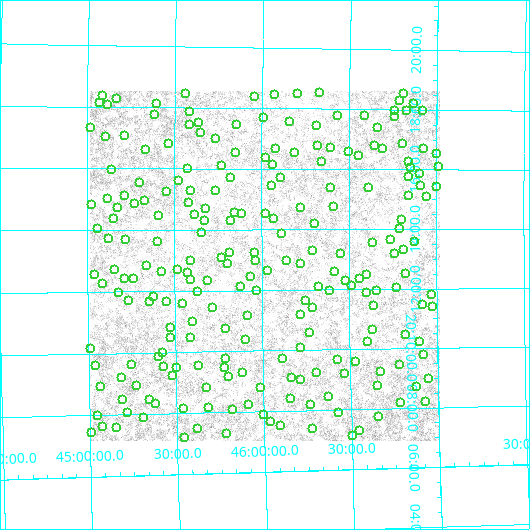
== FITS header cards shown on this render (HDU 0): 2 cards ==
NAXIS1  =                  700
NAXIS2  =                  700

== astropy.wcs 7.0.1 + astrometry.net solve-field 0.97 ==
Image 700 x 700 px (HDU 0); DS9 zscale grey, zoomed out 1/2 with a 90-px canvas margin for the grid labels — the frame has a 2x2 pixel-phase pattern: neighbouring pixels differ more than pixels two apart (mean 1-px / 2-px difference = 2.071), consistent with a one-shot-colour (mosaic) sensor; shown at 1/2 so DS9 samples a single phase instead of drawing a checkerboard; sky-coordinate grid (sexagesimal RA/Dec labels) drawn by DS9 from the SOLVED WCS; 229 Tycho-2 reference stars matched to detected sources circled (green)
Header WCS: RA---TAN-SIP/DEC--TAN-SIP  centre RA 20:12:50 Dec +46:01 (303.21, +46.02 deg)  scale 10.3 arcsec/px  FOV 120.6' x 120.2'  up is +90 deg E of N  parity normal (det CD < 0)
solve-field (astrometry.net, Tycho-2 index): VERIFIED the header's WCS against the Tycho-2 star catalogue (verified at 6 index scales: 10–229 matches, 0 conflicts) and refined it, rather than solving blind
Solved WCS: RA---TAN-SIP/DEC--TAN-SIP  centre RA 20:12:49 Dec +46:01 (303.20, +46.02 deg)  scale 10.3 arcsec/px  FOV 120.3' x 120.3'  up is +90 deg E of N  parity normal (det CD < 0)
The solver's refit moves the header's centre by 5 arcsec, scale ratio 0.9978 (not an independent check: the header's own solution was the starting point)
Tycho-2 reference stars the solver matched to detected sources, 229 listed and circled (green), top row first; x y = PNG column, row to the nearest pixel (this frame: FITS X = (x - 90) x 2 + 1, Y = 700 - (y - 91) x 2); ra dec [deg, ICRS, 3 dp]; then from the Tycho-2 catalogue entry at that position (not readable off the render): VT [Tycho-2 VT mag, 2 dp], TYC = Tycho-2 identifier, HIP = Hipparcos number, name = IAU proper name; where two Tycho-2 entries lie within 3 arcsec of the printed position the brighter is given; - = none
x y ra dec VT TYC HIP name
186 94 304.608 +45.562 10.21 3572-147-1 - -
298 94 304.626 +46.205 10.30 3572-1622-1 - -
320 94 304.629 +46.330 9.81 3572-976-1 - -
404 94 304.634 +46.813 10.56 3572-1628-1 - -
103 96 304.589 +45.089 9.36 3572-446-1 - -
274 96 304.610 +46.072 9.23 3572-1955-1 - -
255 97 304.596 +45.960 11.26 3572-2003-1 - -
117 99 304.568 +45.169 10.77 3572-441-1 - -
400 101 304.576 +46.792 8.77 3572-1443-1 - -
100 104 304.531 +45.070 8.03 3572-453-1 - -
156 104 304.528 +45.397 8.07 3572-13-1 - -
414 104 304.549 +46.868 10.63 3572-722-1 - -
108 106 304.513 +45.119 10.19 3572-64-1 - -
394 111 304.491 +46.760 10.31 3572-1551-1 - -
407 111 304.493 +46.831 11.02 3572-1182-1 - -
422 111 304.493 +46.920 10.78 3576-266-1 - -
190 112 304.467 +45.585 9.68 3572-498-1 - -
154 116 304.438 +45.387 10.37 3572-434-1 - -
338 116 304.439 +46.436 8.45 3572-1274-1 100040 -
364 116 304.449 +46.589 9.75 3572-2033-1 - -
394 117 304.440 +46.761 9.35 3572-1164-1 - -
264 118 304.419 +46.012 11.11 3572-1580-1 - -
290 122 304.390 +46.162 11.30 3572-1849-1 - -
198 123 304.377 +45.638 8.66 3572-667-1 - -
237 125 304.364 +45.860 10.79 3572-2054-1 - -
190 126 304.356 +45.587 10.28 3572-159-1 - -
316 126 304.363 +46.314 9.30 3572-828-1 - -
91 128 304.328 +45.021 8.91 3572-301-1 - -
378 128 304.349 +46.663 10.65 3572-1490-1 - -
201 134 304.293 +45.652 10.26 3572-1061-1 - -
125 136 304.263 +45.218 10.40 3572-493-1 - -
106 137 304.258 +45.105 11.17 3572-479-1 - -
216 139 304.248 +45.739 11.39 3572-863-1 - -
168 144 304.205 +45.466 9.20 3572-605-1 - -
403 144 304.210 +46.809 10.91 3572-1543-1 - -
318 146 304.190 +46.325 11.41 3572-2069-1 - -
375 146 304.194 +46.650 10.78 3572-892-1 - -
330 148 304.177 +46.396 9.55 3572-1364-1 - -
383 149 304.173 +46.696 10.32 3572-1510-1 - -
424 149 304.174 +46.932 8.57 3576-846-1 - -
146 150 304.150 +45.339 7.27 3572-582-1 99936 -
276 150 304.164 +46.082 10.74 3572-1439-1 - -
348 152 304.141 +46.498 10.17 3572-1219-1 - -
236 154 304.128 +45.851 11.21 3572-2079-1 - -
294 154 304.130 +46.189 9.73 3572-2021-1 - -
437 154 304.135 +47.005 11.33 3576-1378-1 - -
359 156 304.111 +46.559 10.51 3572-1312-1 - -
266 158 304.093 +46.027 10.75 3572-1943-1 - -
322 162 304.058 +46.346 11.56 3572-1642-1 - -
408 162 304.067 +46.843 9.96 3572-1687-1 - -
222 166 304.027 +45.771 10.95 3572-913-1 - -
273 166 304.030 +46.067 10.97 3572-1556-1 - -
438 167 304.026 +47.015 10.23 3576-854-1 - -
411 168 304.011 +46.855 11.47 3572-1545-1 - -
188 169 304.003 +45.580 5.91 3572-2103-1 99889 -
112 170 303.991 +45.141 9.85 3572-512-1 - -
420 174 303.960 +46.907 10.11 3576-96-1 - -
230 178 303.929 +45.822 9.60 3572-1169-1 - -
280 178 303.928 +46.111 9.70 3572-1898-1 - -
408 178 303.934 +46.843 9.66 3572-1891-1 - -
178 182 303.900 +45.526 10.95 3572-531-1 - -
140 184 303.883 +45.301 10.96 3572-550-1 - -
272 186 303.861 +46.062 9.12 3572-1352-1 - -
420 186 303.861 +46.910 10.68 3576-454-1 - -
437 187 303.856 +47.005 9.05 3576-826-1 - -
330 188 303.844 +46.397 10.64 3572-1362-1 - -
369 188 303.841 +46.615 10.85 3572-1195-1 - -
216 191 303.822 +45.741 7.08 3572-1013-1 99827 -
166 192 303.812 +45.456 10.35 3572-560-1 - -
190 192 303.819 +45.594 8.56 3572-1145-1 99826 -
125 196 303.777 +45.219 10.43 3572-590-1 - -
408 196 303.777 +46.843 10.25 3572-1292-1 - -
427 197 303.773 +46.950 9.09 3576-1532-1 - -
108 200 303.752 +45.122 8.80 3572-554-1 - -
144 201 303.741 +45.331 10.62 3559-2415-1 - -
134 204 303.709 +45.273 9.47 3559-2363-1 - -
189 204 303.719 +45.584 11.26 3559-2771-1 - -
92 206 303.705 +45.029 7.85 3559-2228-1 - -
118 208 303.676 +45.178 10.25 3559-2301-1 - -
301 208 303.682 +46.227 9.29 3559-2767-1 - -
334 208 303.683 +46.412 11.27 3559-2573-1 - -
206 209 303.673 +45.683 10.07 3559-2592-1 - -
234 213 303.641 +45.846 10.81 3559-2756-1 - -
242 214 303.633 +45.890 10.39 3559-2782-1 - -
266 214 303.626 +46.023 10.20 3559-2788-1 - -
158 216 303.614 +45.410 9.45 3559-2312-1 - -
195 216 303.620 +45.621 8.33 3559-2590-1 - -
274 219 303.590 +46.073 11.02 3559-2787-1 - -
114 220 303.589 +45.152 10.21 3559-2212-1 - -
402 220 303.580 +46.805 10.58 3559-2483-1 - -
205 221 303.576 +45.678 9.88 3559-2676-1 - -
231 222 303.571 +45.826 10.29 3559-2775-1 - -
314 224 303.547 +46.306 10.12 3559-2722-1 - -
400 229 303.503 +46.790 9.49 3559-2551-1 - -
98 230 303.507 +45.065 9.87 3559-2287-1 - -
202 233 303.477 +45.660 9.95 3559-2504-1 - -
282 234 303.461 +46.117 8.12 3559-2764-1 - -
109 240 303.427 +45.127 9.93 3559-2359-1 - -
126 240 303.424 +45.224 10.11 3559-2264-1 - -
391 240 303.408 +46.741 3.93 3559-2797-1 99675 -
158 242 303.406 +45.403 9.80 3559-2300-1 - -
415 242 303.395 +46.879 10.07 3563-2072-1 - -
373 243 303.390 +46.638 10.38 3559-2705-1 - -
404 250 303.325 +46.816 4.83 3559-2796-1 99639 -
312 251 303.322 +46.294 10.57 3559-2562-1 - -
254 253 303.310 +45.960 10.33 3559-2664-1 - -
230 254 303.307 +45.818 10.55 3559-2612-1 - -
341 254 303.293 +46.455 11.03 3559-2615-1 - -
395 254 303.298 +46.763 9.93 3559-2491-1 - -
222 258 303.272 +45.774 9.91 3559-2512-1 - -
190 261 303.246 +45.593 10.64 3559-2793-1 - -
287 261 303.242 +46.145 9.85 3559-2662-1 - -
256 262 303.241 +45.965 10.88 3559-2789-1 - -
228 264 303.218 +45.808 9.83 3559-2510-1 - -
300 264 303.212 +46.224 10.50 3559-2482-1 - -
147 266 303.211 +45.343 10.11 3559-2302-1 - -
115 270 303.179 +45.161 8.71 3559-2365-1 - -
178 270 303.169 +45.519 9.88 3559-2380-1 - -
268 271 303.160 +46.035 10.83 3559-2540-1 - -
162 272 303.159 +45.429 9.43 3559-2211-1 - -
335 272 303.143 +46.421 9.79 3559-2637-1 - -
188 273 303.150 +45.578 10.81 3559-2532-1 - -
406 274 303.129 +46.826 11.19 3559-2563-1 - -
366 275 303.122 +46.602 9.82 3559-2621-1 - -
95 276 303.135 +45.046 10.51 3559-2245-1 - -
251 278 303.108 +45.939 11.40 3559-2795-1 - -
134 279 303.103 +45.269 9.12 3559-2269-1 - -
124 280 303.099 +45.215 9.82 3559-2225-1 - -
191 280 303.088 +45.595 9.64 3559-2785-1 - -
360 280 303.086 +46.559 10.06 3559-173-1 - -
208 281 303.084 +45.688 10.94 3559-2458-1 - -
346 282 303.068 +46.482 11.33 3559-2521-1 - -
102 284 303.068 +45.089 9.47 3559-2304-1 - -
352 286 303.027 +46.518 10.56 3559-361-1 - -
318 287 303.024 +46.326 8.37 3559-915-1 - -
241 288 303.028 +45.882 11.19 3559-780-1 - -
396 288 303.012 +46.771 10.23 3559-405-1 - -
377 291 302.987 +46.661 10.88 3559-15-1 - -
198 292 302.988 +45.634 10.41 3559-836-1 - -
257 292 302.995 +45.972 10.73 3559-1552-1 - -
330 292 302.985 +46.390 10.93 3559-949-1 - -
118 293 302.991 +45.178 10.71 3559-2315-1 - -
367 293 302.974 +46.603 8.97 3559-2069-1 - -
432 295 302.949 +46.975 9.88 3563-1018-1 - -
154 297 302.955 +45.382 10.78 3559-2374-1 - -
306 301 302.912 +46.253 11.40 3559-2091-1 - -
128 302 302.924 +45.236 10.99 3559-2350-1 - -
150 302 302.916 +45.356 9.98 3559-2355-1 - -
166 302 302.908 +45.453 8.59 3559-2283-1 - -
183 304 302.893 +45.548 11.00 3559-304-1 - -
374 306 302.862 +46.641 11.07 3559-1119-1 - -
422 306 302.862 +46.918 7.98 3563-1904-1 99490 -
433 307 302.848 +46.980 10.27 3563-1370-1 - -
212 308 302.863 +45.716 8.44 3559-1292-1 - -
313 308 302.853 +46.291 10.05 3559-497-1 - -
300 315 302.795 +46.220 9.58 3559-1419-1 - -
248 316 302.791 +45.920 10.33 3559-600-1 - -
192 322 302.747 +45.601 8.32 3559-502-1 - -
171 328 302.702 +45.478 11.38 3559-1682-1 - -
226 330 302.684 +45.792 11.23 3559-1030-1 - -
372 330 302.659 +46.631 10.39 3559-847-1 - -
310 334 302.640 +46.271 9.67 3559-1599-1 - -
406 336 302.615 +46.823 10.27 3559-45-1 - -
171 338 302.615 +45.476 8.14 3559-1154-1 - -
190 338 302.613 +45.589 10.41 3559-628-1 - -
246 340 302.596 +45.905 10.99 3559-402-1 - -
368 342 302.562 +46.602 11.18 3559-211-1 - -
420 342 302.551 +46.899 9.55 3563-1790-1 - -
301 348 302.520 +46.219 11.23 3559-1369-1 - -
91 349 302.539 +45.017 7.75 3559-2216-1 99370 -
162 353 302.500 +45.428 9.89 3559-340-1 - -
424 355 302.448 +46.923 10.78 3563-1979-1 - -
158 358 302.461 +45.403 9.56 3559-1356-1 99347 -
283 359 302.434 +46.117 10.13 3559-1817-1 - -
226 360 302.437 +45.786 9.86 3559-1994-1 - -
338 360 302.412 +46.432 10.98 3559-1477-1 - -
356 362 302.400 +46.535 9.96 3559-553-1 - -
132 365 302.405 +45.250 10.27 3559-1594-1 - -
96 366 302.403 +45.044 10.18 3559-962-1 - -
199 366 302.389 +45.635 10.40 3559-2186-1 - -
400 366 302.361 +46.783 11.62 3559-303-1 - -
164 368 302.379 +45.432 11.02 3559-872-1 - -
176 368 302.371 +45.504 10.10 3559-1076-1 - -
224 368 302.365 +45.780 10.24 3559-246-1 - -
381 372 302.309 +46.675 9.03 3559-477-1 - -
316 373 302.314 +46.308 11.84 3559-1509-1 - -
243 374 302.317 +45.885 10.90 3559-1836-1 - -
344 374 302.301 +46.468 10.46 3559-1001-1 - -
172 376 302.311 +45.483 10.96 3559-1586-1 - -
229 377 302.292 +45.806 11.04 3559-1232-1 - -
122 378 302.296 +45.188 9.39 3559-902-1 - -
292 378 302.270 +46.163 11.26 3559-1525-1 - -
428 379 302.245 +46.946 11.03 3563-1889-1 - -
301 380 302.254 +46.217 11.54 3559-1543-1 - -
137 386 302.230 +45.277 10.86 3559-348-1 - -
378 386 302.195 +46.654 9.15 3559-1253-1 - -
100 387 302.231 +45.068 10.80 3559-1500-1 - -
207 388 302.201 +45.679 11.39 3559-816-1 - -
260 388 302.192 +45.984 10.75 3559-966-1 - -
416 388 302.176 +46.877 10.62 3563-1651-1 - -
329 397 302.113 +46.375 8.42 3559-1043-1 99211 -
290 399 302.101 +46.156 11.54 3559-1627-1 - -
123 400 302.116 +45.197 7.86 3559-1470-1 99213 -
150 400 302.118 +45.348 10.29 3559-432-1 - -
426 402 302.051 +46.927 11.28 3563-2028-1 - -
401 403 302.050 +46.785 9.51 3559-479-1 - -
156 404 302.082 +45.384 11.15 3559-618-1 - -
249 406 302.055 +45.918 11.29 3559-186-1 - -
311 406 302.046 +46.272 9.70 3559-471-1 - -
208 408 302.040 +45.685 11.46 3559-80-1 - -
184 410 302.035 +45.543 8.05 3559-610-1 99182 -
233 410 302.015 +45.825 10.68 3559-1300-1 - -
128 414 302.013 +45.224 8.16 3559-1898-1 - -
339 414 301.971 +46.430 10.07 3559-749-1 - -
98 416 301.996 +45.047 10.32 3559-2431-1 - -
264 416 301.972 +45.999 8.21 3559-190-1 99159 -
378 417 301.937 +46.657 10.50 3559-1153-1 - -
144 418 301.970 +45.315 10.94 3559-2184-1 - -
271 422 301.916 +46.042 10.26 3559-2199-1 - -
280 426 301.879 +46.095 10.59 3559-2023-1 - -
102 427 301.907 +45.076 11.10 3559-1706-1 - -
116 428 301.893 +45.153 7.53 3559-2126-1 99136 -
198 429 301.870 +45.622 10.99 3559-686-1 - -
313 429 301.851 +46.281 10.10 3559-857-1 - -
360 432 301.819 +46.549 10.93 3559-253-1 - -
92 434 301.857 +45.011 9.35 3559-2436-1 - -
227 434 301.826 +45.788 11.43 3559-636-1 - -
353 436 301.778 +46.508 10.31 3559-1265-1 - -
184 438 301.799 +45.544 10.71 3559-1066-1 - -